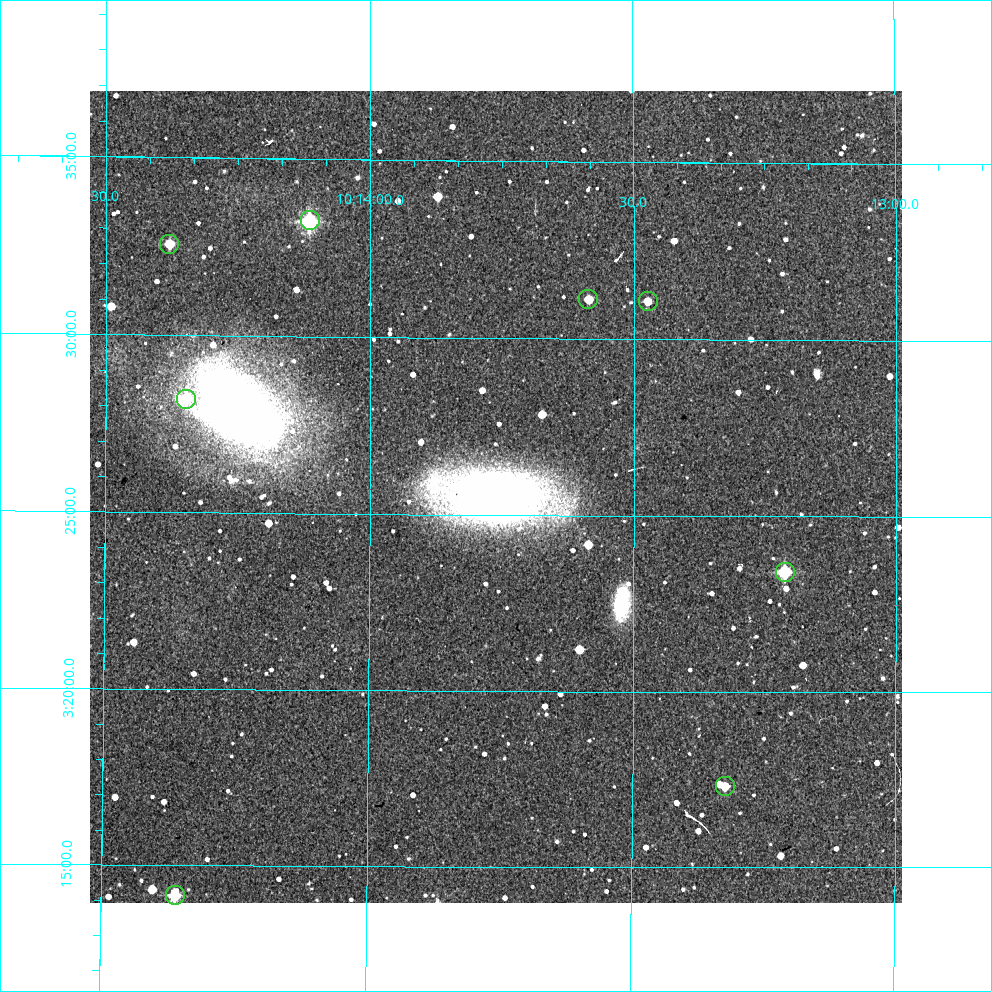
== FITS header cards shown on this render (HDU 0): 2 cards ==
NAXIS1  =                  812 / Axis length
NAXIS2  =                  812 / Axis length

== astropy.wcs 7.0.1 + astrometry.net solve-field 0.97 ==
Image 812 x 812 px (HDU 0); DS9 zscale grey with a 90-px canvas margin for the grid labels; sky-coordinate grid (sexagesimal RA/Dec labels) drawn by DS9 from the SOLVED WCS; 8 Tycho-2 reference stars matched to detected sources circled (green)
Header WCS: RA---TAN/DEC--TAN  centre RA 10:13:46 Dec +03:26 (153.44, +3.43 deg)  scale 1.7 arcsec/px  FOV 23.0' x 23.0'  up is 0 deg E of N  parity normal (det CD < 0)
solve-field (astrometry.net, Tycho-2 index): VERIFIED the header's WCS against the Tycho-2 star catalogue (8 matches, 0 conflicts) and refined it, rather than solving blind
Solved WCS: RA---TAN-SIP/DEC--TAN-SIP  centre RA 10:13:46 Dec +03:26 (153.44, +3.43 deg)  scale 1.7 arcsec/px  FOV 23.1' x 23.0'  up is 0 deg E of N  parity normal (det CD < 0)
The solver's refit moves the header's centre by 1.7 arcsec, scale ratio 1.002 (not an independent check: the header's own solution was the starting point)
Tycho-2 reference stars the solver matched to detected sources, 8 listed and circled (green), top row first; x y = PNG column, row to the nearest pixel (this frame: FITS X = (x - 90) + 1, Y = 812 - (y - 91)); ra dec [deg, ICRS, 3 dp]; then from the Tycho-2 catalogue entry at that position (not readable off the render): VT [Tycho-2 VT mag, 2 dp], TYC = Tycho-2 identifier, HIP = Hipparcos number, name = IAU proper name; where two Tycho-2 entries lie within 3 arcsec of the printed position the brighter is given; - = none
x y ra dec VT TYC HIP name
310 220 153.529 +3.555 10.01 248-1199-1 - -
169 244 153.595 +3.543 11.76 248-1263-1 - -
588 299 153.397 +3.519 11.73 248-619-1 - -
648 301 153.368 +3.518 12.39 248-349-1 - -
186 399 153.587 +3.470 11.35 248-777-1 - -
785 572 153.303 +3.390 10.53 248-705-1 - -
725 786 153.331 +3.289 11.98 248-791-1 - -
175 895 153.590 +3.236 10.93 248-809-1 - -